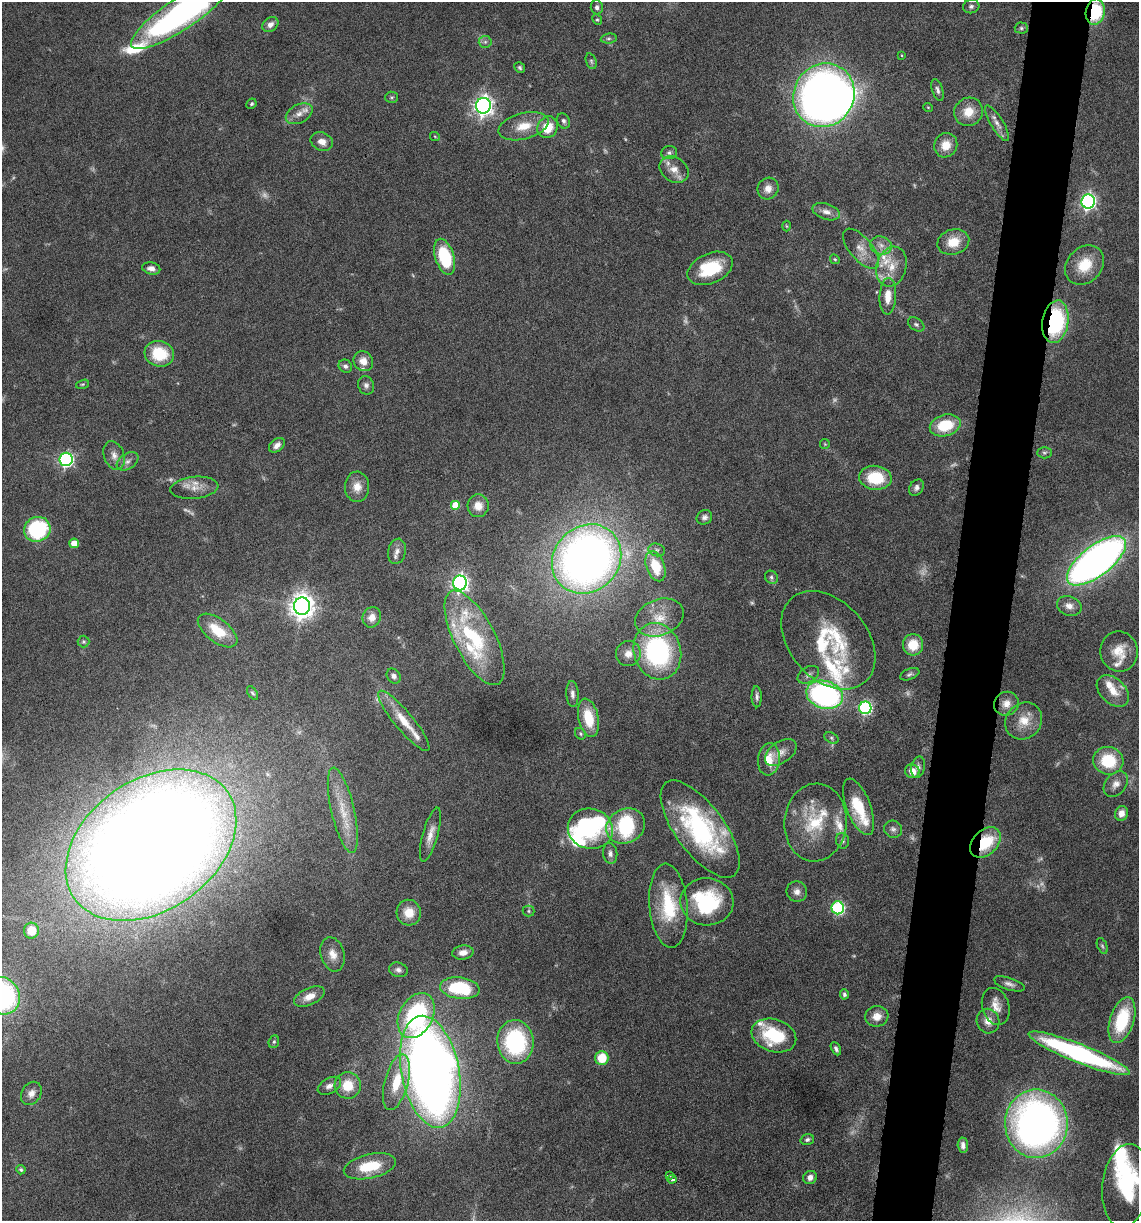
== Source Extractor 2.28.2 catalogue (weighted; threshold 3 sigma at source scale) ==
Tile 10 of 4 x 4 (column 2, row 3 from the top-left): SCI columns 1374-2510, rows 1221-2439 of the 4903 x 4881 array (HDU 1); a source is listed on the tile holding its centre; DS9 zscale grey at full resolution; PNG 1141 x 1223 px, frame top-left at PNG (2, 2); each listed source drawn as its Kron ellipse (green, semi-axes under 4 px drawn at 4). Shown black and unused: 5% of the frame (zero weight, under 10 of 20 exposures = <1% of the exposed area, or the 3 px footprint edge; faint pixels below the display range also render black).
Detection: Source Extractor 2.28.2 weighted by HDU 2 'WHT'; one run over the whole footprint, this tile lists its part. Background 0.0404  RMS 0.0025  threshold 0.0103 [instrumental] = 3 sigma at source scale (4.09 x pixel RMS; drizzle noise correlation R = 1.36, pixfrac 0.8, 0.05/0.05 arcsec/px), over >= 5 px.
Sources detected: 209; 22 too faint to see at this stretch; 7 inside a brighter object's white glare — neither listed nor drawn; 20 inside a brighter listed object's ellipse — not listed separately; the other 160 listed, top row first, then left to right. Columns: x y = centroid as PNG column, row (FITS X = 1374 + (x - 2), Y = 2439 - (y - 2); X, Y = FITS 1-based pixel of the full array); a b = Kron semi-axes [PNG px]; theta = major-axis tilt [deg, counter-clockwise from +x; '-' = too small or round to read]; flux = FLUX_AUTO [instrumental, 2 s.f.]
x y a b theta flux
971 6 8 6 16 0.67
597 7 7 6 - 0.76
1095 12 13 9 81 14
180 14 58 16 34 75
597 20 5 4 - 0.34
270 24 9 6 39 1.1
1021 28 6 5 - 0.47
609 38 8 5 6 0.52
485 42 6 6 - 0.65
901 55 3 2 - 0.16
591 61 8 5 -72 0.51
520 67 6 5 - 0.45
938 90 11 5 -72 0.81
824 95 32 30 60 220
392 97 6 5 - 0.44
251 104 5 4 - 0.43
483 106 8 7 - 130
928 107 5 3 - 0.2
968 112 15 14 - 3.9
299 114 14 9 28 1.9
563 121 8 6 -65 0.71
997 123 20 6 -58 1.6
524 126 25 13 15 5.2
548 127 11 10 - 5.6
435 137 5 3 - 0.21
322 142 11 9 -21 2
946 145 12 11 - 3.2
669 153 8 6 10 0.62
674 169 15 12 -35 2.5
768 189 11 10 - 2
1088 201 7 6 - 74
826 212 14 8 -19 1.6
786 226 5 3 - 0.24
953 242 16 12 15 4.4
881 245 11 9 -15 1.6
861 249 24 11 -50 3
445 257 18 9 -73 15
835 259 5 4 - 0.31
1085 265 22 17 46 6.6
891 267 20 15 74 4.4
151 268 9 6 -13 1.3
710 268 24 15 24 11
888 296 18 8 87 3
1055 322 21 13 81 25
916 324 9 6 -32 0.59
159 354 15 12 -15 9.5
363 361 10 9 - 2.5
345 366 7 6 - 0.72
82 384 7 4 18 0.32
366 385 9 8 - 0.89
945 425 16 10 15 8.8
825 444 5 5 - 0.29
277 445 9 6 39 1.2
1044 453 7 5 0 0.52
114 455 14 10 -69 1.8
66 459 6 6 - 55
128 461 12 7 33 1.2
875 478 16 12 -5 9.9
357 487 15 12 -87 2.9
194 488 24 11 6 3.1
916 488 9 6 56 0.89
456 505 5 5 - 5.3
478 506 11 10 - 2.6
704 517 8 7 - 0.86
37 529 13 12 - 22
74 543 5 4 - 2.9
657 550 8 6 -15 0.73
397 551 13 9 78 1.4
587 559 37 32 45 190
1096 561 35 15 38 160
655 566 15 9 -70 8
771 577 7 6 - 0.59
460 583 7 7 - 94
302 606 8 8 - 240
1069 606 12 9 -21 1.7
372 617 10 9 - 2.2
659 618 25 18 22 6.5
218 631 23 11 -37 6.1
474 638 52 20 -63 20
828 640 56 39 -48 22
83 642 6 6 - 0.43
913 645 11 10 - 5.4
657 651 29 23 -75 40
1119 652 20 18 -81 4.7
628 654 12 12 - 2.5
910 674 10 5 21 0.61
808 675 12 7 31 1
394 676 8 6 -53 0.88
1113 691 19 12 -43 3.9
253 693 7 4 -56 0.46
572 694 13 6 -87 1.2
825 695 19 13 -17 56
757 697 10 5 -89 0.75
1006 704 12 11 - 2.2
865 708 6 6 - 38
588 718 19 10 -78 7.3
404 721 38 9 -50 5.7
1024 721 19 17 45 4.5
580 734 6 5 - 0.38
831 738 7 5 -29 0.49
781 752 18 10 35 2.2
769 759 16 11 83 4.3
1108 761 15 14 - 11
918 767 11 6 77 0.77
912 771 7 7 - 2.4
1116 784 14 10 49 1.9
859 807 30 12 -69 8.3
343 810 43 11 -77 6.9
1121 813 7 6 - 1.7
815 822 39 31 85 13
626 826 20 17 27 20
590 829 23 20 -15 14
700 829 57 24 -54 36
893 829 9 8 - 0.97
430 835 28 7 74 2.6
842 841 8 6 -75 0.68
985 842 18 12 44 10
151 845 93 65 35 770
610 853 10 7 -82 1
797 892 10 10 - 1.5
707 902 26 23 -5 22
668 906 42 19 -85 14
838 908 6 6 - 33
529 911 6 5 - 0.4
409 913 13 12 - 4
31 931 8 7 - 4
1102 946 8 5 -68 0.47
463 952 10 7 9 1.8
333 954 17 11 -74 2.7
398 970 9 7 -16 0.92
1009 984 16 6 -18 1.1
460 988 20 10 -7 16
844 994 5 4 - 0.57
2 996 19 17 -56 46
309 997 16 8 24 2.6
996 1006 19 13 -72 3
416 1016 24 16 62 30
877 1016 11 10 - 2.5
1122 1020 24 12 72 14
988 1021 12 11 - 2.4
774 1036 23 16 -18 13
274 1042 6 5 - 0.44
515 1042 22 18 -85 27
836 1049 7 4 -64 0.65
1079 1053 54 9 -22 50
602 1058 7 6 - 6.4
430 1072 57 29 -79 280
396 1082 28 11 75 7.7
348 1085 13 13 - 5.4
329 1086 13 7 29 1.3
31 1093 12 9 58 1.7
1036 1124 34 31 -89 120
807 1139 7 5 16 0.61
963 1145 7 5 -86 1
370 1166 26 12 13 9.4
21 1170 5 4 - 0.4
669 1176 3 3 - 0.35
810 1177 7 6 - 1.3
672 1179 5 3 - 1.9
1126 1186 42 23 83 22
Overlapping masked pixels (flux is a lower limit): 3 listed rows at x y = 1095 12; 1055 322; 985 842
Isophote crosses this tile's border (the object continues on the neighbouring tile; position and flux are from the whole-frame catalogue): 3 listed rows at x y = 180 14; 2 996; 1126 1186